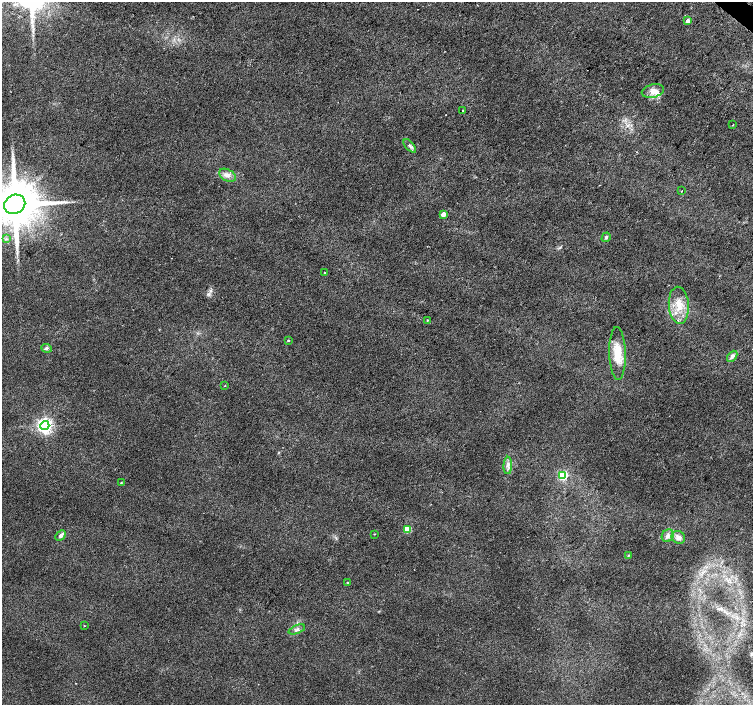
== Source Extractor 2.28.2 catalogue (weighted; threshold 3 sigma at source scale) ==
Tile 10 of 4 x 4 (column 2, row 3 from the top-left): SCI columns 1507-3007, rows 1643-3047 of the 6009 x 6027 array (HDU 1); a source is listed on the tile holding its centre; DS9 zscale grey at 2 x 2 block average (1 PNG px = mean of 2 x 2 image px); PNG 755 x 707 px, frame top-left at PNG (2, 2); each listed source drawn as its Kron ellipse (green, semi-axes under 4 px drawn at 4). Shown black and unused: <1% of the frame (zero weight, under 2 of 3 exposures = <1% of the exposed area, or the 3 px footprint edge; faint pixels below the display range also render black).
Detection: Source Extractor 2.28.2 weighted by HDU 2 'WHT'; one run over the whole footprint, this tile lists its part. Background 0.0153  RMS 0.0065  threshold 0.0292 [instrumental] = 3 sigma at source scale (4.5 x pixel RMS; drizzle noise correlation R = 1.50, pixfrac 1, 0.0396/0.0396 arcsec/px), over >= 5 px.
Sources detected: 34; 1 cosmic-ray / hot-pixel residue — neither listed nor drawn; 1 inside a brighter listed object's ellipse — not listed separately; the other 32 listed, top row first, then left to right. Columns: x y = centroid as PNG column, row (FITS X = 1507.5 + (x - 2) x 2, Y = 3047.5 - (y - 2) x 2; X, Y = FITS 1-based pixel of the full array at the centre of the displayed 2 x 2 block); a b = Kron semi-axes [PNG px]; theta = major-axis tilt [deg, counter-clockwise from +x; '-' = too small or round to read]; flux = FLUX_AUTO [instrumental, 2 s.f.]
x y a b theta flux
688 21 3 3 - 6.7
653 91 11 6 15 11
462 110 2 2 - 1.1
733 125 2 2 - 0.86
410 146 8 4 -49 3.9
227 175 9 5 -28 7.7
682 191 2 2 - 0.64
15 204 11 9 31 10000
443 214 3 3 - 18
606 237 5 3 - 2.4
6 239 3 3 - 1.3
325 273 3 2 - 1.1
679 305 18 10 -86 26
427 320 3 2 - 0.99
288 341 3 2 - 1.4
47 348 5 4 - 2.8
618 353 26 8 -88 33
732 356 6 4 48 4.4
225 386 3 2 - 0.63
45 426 4 4 - 510
508 465 9 4 90 5.5
563 475 4 3 - 98
121 483 3 2 - 1
407 529 3 3 - 49
374 534 2 2 - 0.7
61 536 6 3 46 5.5
668 536 7 5 56 6.2
678 537 7 6 - 7.9
629 555 4 2 - 1.4
348 583 3 3 - 1.3
84 626 3 2 - 0.64
297 629 9 4 21 4.6
Isophote crosses this tile's border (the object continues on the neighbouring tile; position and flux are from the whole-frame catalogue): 1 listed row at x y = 15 204
Diffuse or blended objects may show on this block-average render without a row.